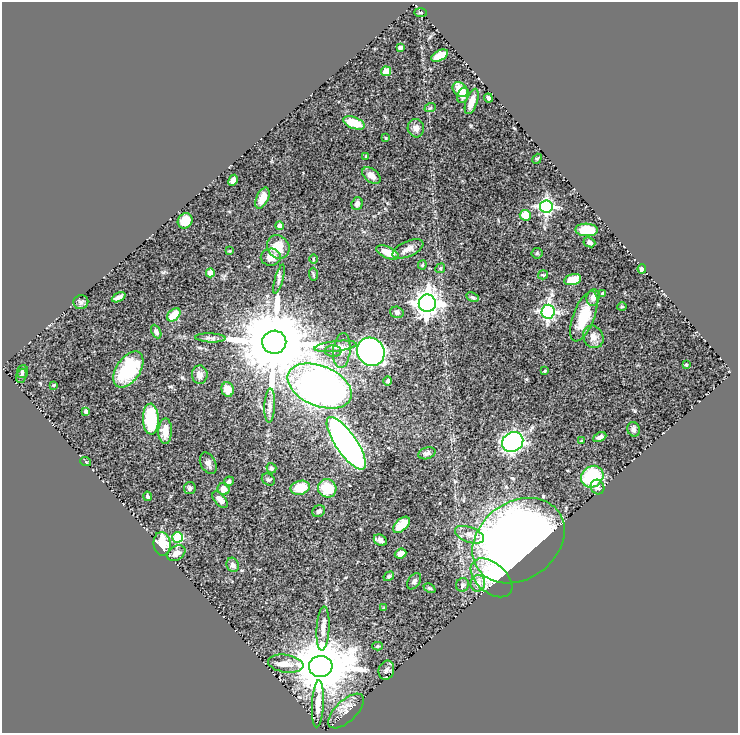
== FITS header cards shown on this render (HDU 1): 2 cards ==
NAXIS1  =                  736
NAXIS2  =                  731

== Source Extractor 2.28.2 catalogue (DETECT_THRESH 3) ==
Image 736 x 731 px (HDU 1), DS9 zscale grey, 1 PNG px = 1 image px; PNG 740 x 735 px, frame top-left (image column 1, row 731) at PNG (2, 2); each listed source drawn as its Kron ellipse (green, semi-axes under 4 px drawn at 4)
Background 0.627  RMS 0.021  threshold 0.0628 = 3 sigma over >= 5 px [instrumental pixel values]
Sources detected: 115; all 115 listed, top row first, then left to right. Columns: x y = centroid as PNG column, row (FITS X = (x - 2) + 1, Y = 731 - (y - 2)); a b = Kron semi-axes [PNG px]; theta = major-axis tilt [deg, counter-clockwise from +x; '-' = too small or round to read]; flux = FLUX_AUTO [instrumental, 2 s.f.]
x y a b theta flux
421 12 6 3 -2 1.5
400 47 4 3 - 3
440 56 9 5 26 24
386 71 5 5 - 13
460 90 8 6 -45 21
463 95 8 5 68 9.5
488 98 4 3 - 3
472 101 13 5 70 16
430 108 6 3 19 1.4
354 123 11 6 -21 32
416 128 9 8 - 7.3
386 138 4 2 - 1.2
366 156 4 3 - 1.2
537 159 5 3 - 1.8
371 175 10 6 -38 8
233 180 6 4 62 7.3
262 198 11 6 66 14
357 204 6 5 - 5.3
546 207 6 6 - 310
525 215 5 5 - 23
185 221 8 7 - 18
280 226 4 4 - 7.4
587 230 11 6 -3 42
589 242 6 5 - 4.5
278 247 12 10 -57 22
408 249 16 7 24 11
229 251 4 2 - 1.1
387 252 12 6 -22 20
537 253 5 5 - 1.9
271 257 10 8 1 14
313 259 4 3 - 1.1
422 265 4 4 - 1.6
440 268 5 4 - 1.9
642 269 4 3 - 3.6
210 273 4 4 - 23
313 274 7 3 -88 1.8
543 275 5 4 - 1.6
279 279 15 3 73 3.7
573 280 8 5 14 21
603 294 4 3 - 4.9
119 297 7 3 26 4.9
472 297 6 4 -27 2.3
593 298 8 6 81 7.9
81 302 7 7 - 3.7
427 303 9 8 - 1200
622 306 5 3 - 1.2
397 312 7 5 -17 3.7
548 312 7 6 - 310
174 315 8 5 41 23
584 316 26 10 69 42
156 332 7 4 -64 3.2
593 337 11 10 - 9.1
210 338 15 4 -2 4.2
274 342 12 11 - 19000
335 346 21 5 6 9.9
342 350 18 8 83 12
333 351 8 6 -1 3.9
371 352 15 13 -47 520
686 365 3 3 - 1.7
128 369 20 12 56 73
22 371 6 5 - 2.9
545 371 4 3 - 1.5
200 375 9 8 - 6.1
21 376 7 5 70 2.4
388 381 5 4 - 2.6
54 385 3 3 - 1
320 386 34 20 -22 1400
228 390 7 6 - 18
270 406 17 5 87 6.9
86 411 4 3 - 3.5
151 419 15 8 -87 79
634 429 7 6 - 3.7
165 431 13 7 89 16
600 437 7 4 26 5.2
582 441 4 3 - 1.4
513 442 11 9 32 350
346 443 31 10 -56 670
427 453 9 5 17 4.1
86 462 5 3 - 1.1
208 463 11 7 -62 5.7
271 468 5 5 - 2.9
592 477 12 10 39 82
268 479 7 5 -32 2.7
229 481 5 4 - 3.3
597 487 7 6 - 5.5
190 488 6 6 - 3.2
300 488 10 7 14 33
327 488 9 9 - 36
223 489 6 6 - 13
148 496 5 3 - 2.4
220 500 10 5 -48 7.3
319 511 6 5 - 4.6
401 525 10 5 43 16
469 535 15 7 -20 11
178 537 5 5 - 83
380 540 7 5 -31 5.6
518 541 49 38 36 1500
162 544 12 8 -83 41
176 553 10 7 33 9.1
401 554 6 5 - 7.4
233 565 7 6 - 5
389 576 5 4 - 2
491 578 24 15 -41 40
414 581 9 5 54 3.8
478 583 8 7 - 11
462 585 7 6 - 3.4
430 588 6 4 -25 2.2
384 608 4 3 - 1.5
323 629 22 6 87 11
378 646 5 4 - 2
286 664 17 9 -8 13
321 666 12 10 7 10000
386 670 10 7 75 4.7
318 704 23 6 87 13
346 711 22 10 44 13